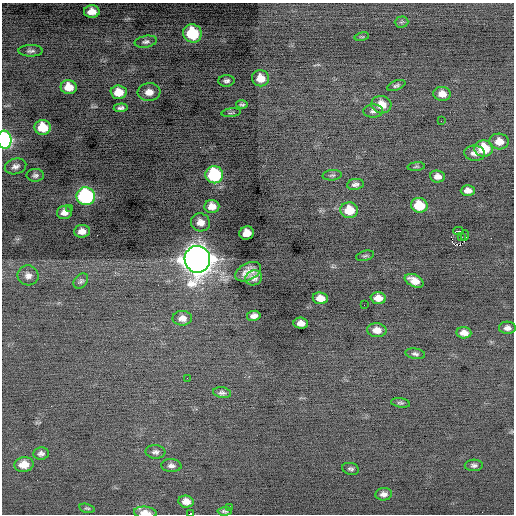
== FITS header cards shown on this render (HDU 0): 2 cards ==
NAXIS1  =                  512 / Axis length
NAXIS2  =                  512 / Axis length

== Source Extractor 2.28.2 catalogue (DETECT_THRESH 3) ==
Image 512 x 512 px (HDU 0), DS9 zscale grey, 1 PNG px = 1 image px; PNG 516 x 516 px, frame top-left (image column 1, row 512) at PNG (2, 3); each listed source drawn as its Kron ellipse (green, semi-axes under 4 px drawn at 4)
Background -0.215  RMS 0.72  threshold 2.17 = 3 sigma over >= 5 px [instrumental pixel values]
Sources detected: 78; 1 with non-positive FLUX_AUTO (blend fragments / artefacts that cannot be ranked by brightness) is neither listed nor drawn; the other 77 listed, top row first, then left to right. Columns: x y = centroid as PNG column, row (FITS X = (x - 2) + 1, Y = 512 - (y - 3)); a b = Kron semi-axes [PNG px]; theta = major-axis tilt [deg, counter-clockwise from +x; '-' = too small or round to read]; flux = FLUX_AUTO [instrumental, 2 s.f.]
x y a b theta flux
92 12 8 6 1 480
401 22 7 5 2 86
192 33 9 9 - 2900
362 37 7 3 12 48
146 42 11 5 10 160
31 51 12 5 0 170
260 78 8 8 - 570
226 81 8 5 3 150
396 85 9 4 22 110
69 87 8 7 - 710
119 92 8 6 -4 750
149 92 11 9 5 450
442 94 8 7 - 440
242 104 5 3 - 89
381 105 10 8 -14 710
121 108 7 4 5 130
373 111 10 6 4 170
231 113 10 3 6 82
441 121 2 2 - 84
43 127 8 7 - 1200
4 140 9 7 -82 9000
499 141 10 8 -4 550
484 148 9 8 - 1700
475 153 10 7 -7 290
15 166 11 7 16 230
416 167 9 3 5 61
35 175 8 6 -1 150
214 175 9 8 - 4400
332 175 9 5 5 110
437 176 7 6 - 270
355 184 8 5 9 150
468 190 7 5 2 300
86 196 9 9 - 8100
419 205 8 7 - 1400
212 206 7 6 - 440
69 208 3 2 - 61
349 210 9 8 - 1000
64 212 7 6 - 320
200 222 9 9 - 400
82 231 8 6 5 350
458 231 5 3 - 1200
247 233 7 6 - 570
465 235 5 3 - 830
461 236 3 2 - 51
365 256 9 5 13 97
197 259 13 12 - 76000
248 272 14 8 27 490
28 275 10 10 - 300
254 278 8 7 - 240
81 281 8 6 49 120
414 281 10 6 -25 470
320 298 7 6 - 470
378 298 7 5 -3 430
364 305 2 2 - 60
254 316 7 5 9 230
182 318 9 7 0 350
301 323 7 5 -4 310
507 328 8 6 -2 240
377 330 9 7 -6 440
464 333 7 5 -4 350
415 354 10 5 -9 130
187 378 2 2 - 36
222 393 9 5 -9 150
400 403 9 4 -9 100
155 452 10 6 -4 170
41 453 8 6 9 170
24 464 9 7 5 620
474 465 9 5 2 140
171 466 10 6 -3 200
351 469 8 6 -14 120
384 494 8 6 6 220
186 501 7 6 - 350
230 507 2 2 - 440
87 508 8 4 -13 78
225 511 7 4 3 110
145 513 11 6 -5 520
190 514 3 2 - 3800
At the frame edge (FLAGS 8, measured only in part): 3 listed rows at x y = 4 140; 145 513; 190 514
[1 non-positive-flux detection neither listed nor drawn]